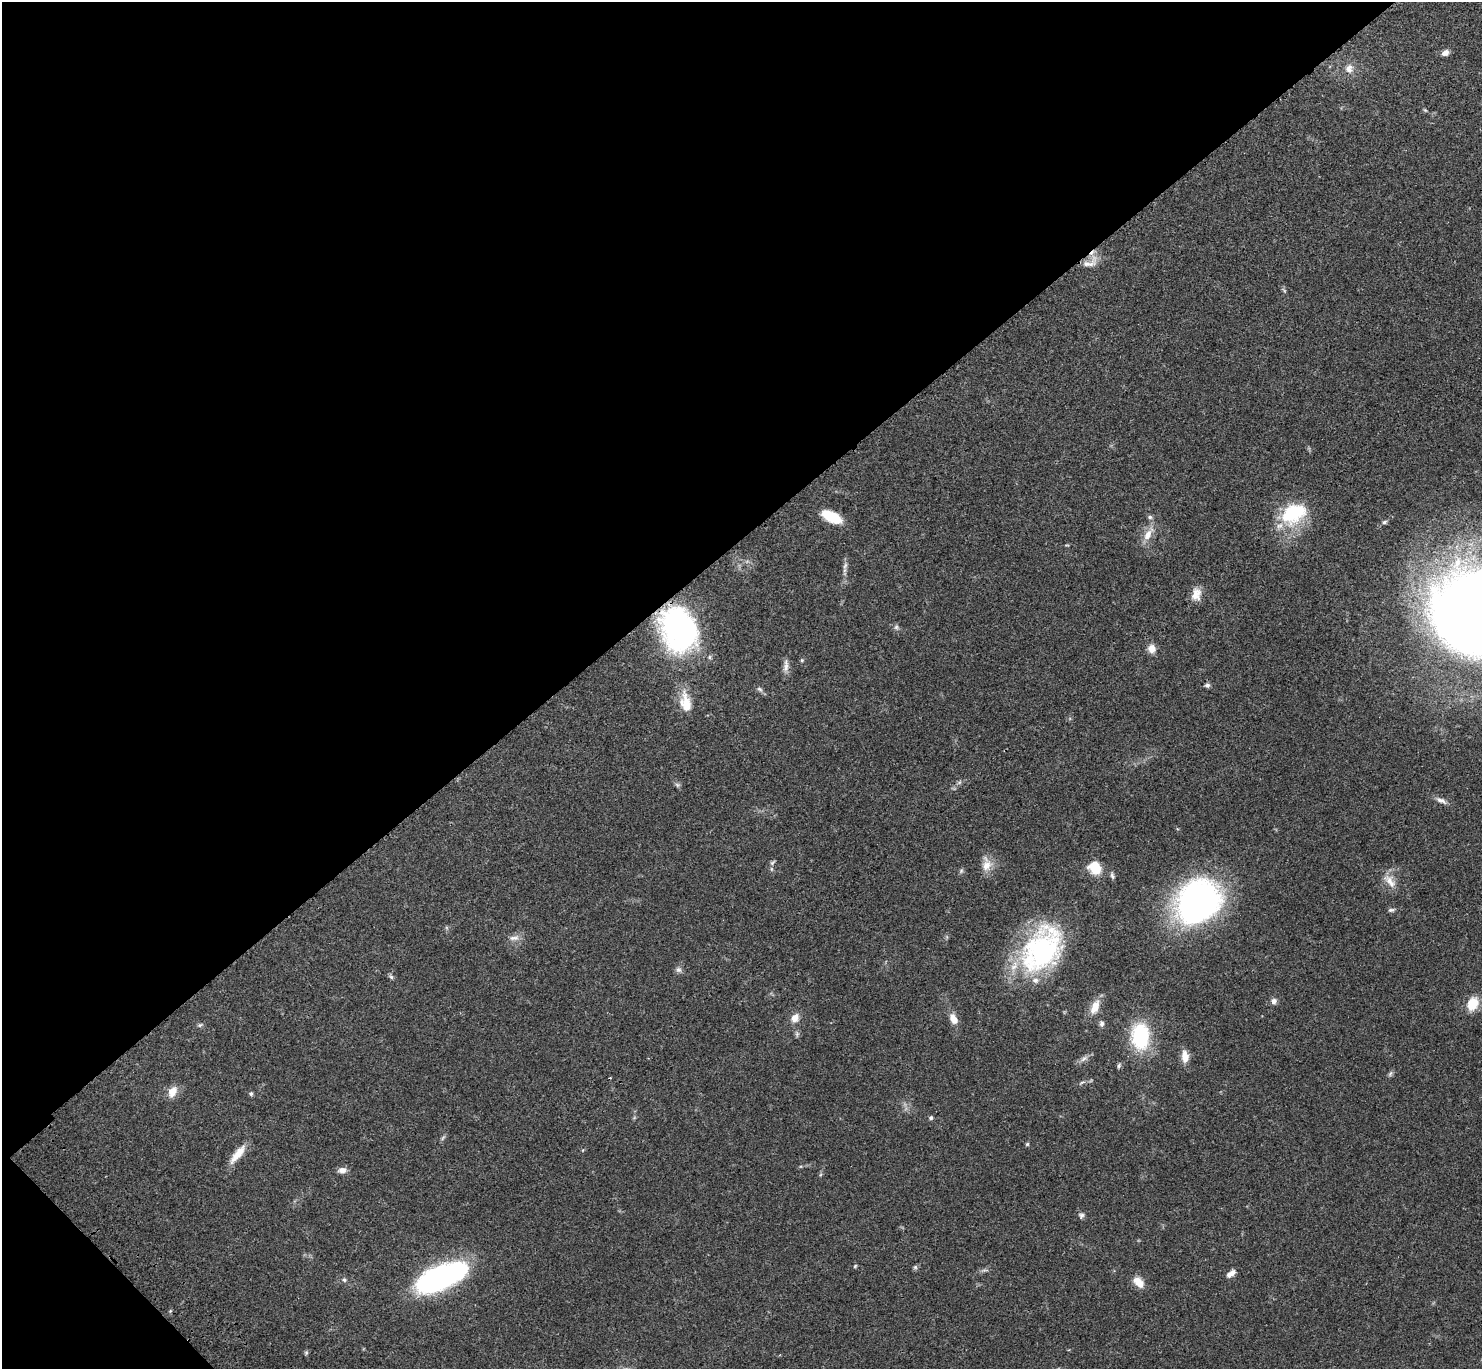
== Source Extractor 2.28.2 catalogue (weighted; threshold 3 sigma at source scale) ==
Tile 5 of 4 x 4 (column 1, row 2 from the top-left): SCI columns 98-1577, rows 2982-4348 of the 6115 x 6103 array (HDU 1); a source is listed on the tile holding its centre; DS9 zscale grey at full resolution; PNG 1484 x 1371 px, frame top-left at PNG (2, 2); no overlay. Shown black and unused: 41% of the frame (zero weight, under 3 of 4 exposures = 6% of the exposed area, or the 3 px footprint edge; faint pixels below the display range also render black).
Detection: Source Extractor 2.28.2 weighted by HDU 2 'WHT'; one run over the whole footprint, this tile lists its part. Background 0.0501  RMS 0.0056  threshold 0.0252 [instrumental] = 3 sigma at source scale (4.5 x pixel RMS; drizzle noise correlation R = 1.50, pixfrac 1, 0.05/0.05 arcsec/px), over >= 5 px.
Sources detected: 67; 1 cosmic-ray / hot-pixel residue — not listed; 1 inside a brighter listed object's ellipse — not listed separately; the other 65 listed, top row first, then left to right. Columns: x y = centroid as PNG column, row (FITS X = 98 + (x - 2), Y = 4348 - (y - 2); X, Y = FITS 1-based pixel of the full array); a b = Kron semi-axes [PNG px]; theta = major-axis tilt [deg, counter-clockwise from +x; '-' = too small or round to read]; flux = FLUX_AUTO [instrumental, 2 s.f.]
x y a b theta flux
1445 53 9 6 26 3
1349 69 13 11 75 4.5
1425 110 5 4 - 0.67
1090 262 28 12 27 7.2
1284 290 8 3 -45 0.79
1294 513 33 22 25 35
831 517 21 10 -25 18
1150 517 6 5 - 1.2
1384 522 6 5 - 1.2
1148 534 21 9 57 6.8
845 566 11 5 71 2
1196 594 16 11 84 6.2
1481 612 100 86 -2 800
896 627 7 6 - 1.4
679 629 46 36 -69 110
1152 649 10 9 - 4.6
802 660 5 4 - 0.73
786 666 20 7 86 3.3
1207 685 6 5 - 1.4
760 689 10 6 -44 1.6
686 702 28 13 -79 12
959 782 8 4 45 1.2
677 785 7 6 - 1.2
1441 800 17 6 -27 2.9
772 862 9 4 42 1.2
986 864 21 13 88 6.8
1095 867 16 14 -43 11
961 871 7 6 - 1.1
1112 876 10 5 -70 1.4
1390 881 23 11 -50 6.6
1196 902 35 29 47 240
1391 910 10 5 4 1.3
514 938 16 7 8 3.3
1042 949 57 38 55 96
678 970 9 7 -27 1.8
391 977 8 5 -42 1.1
1274 1001 8 7 - 2.3
1472 1004 16 12 66 11
1095 1007 17 9 67 7.7
795 1018 11 9 54 4.7
953 1019 13 8 -61 5.5
1101 1024 8 6 -89 1.6
200 1025 8 5 22 1.1
797 1034 8 6 79 1.2
1140 1036 28 19 -89 41
1185 1056 16 9 -85 5.6
1084 1058 13 6 34 2.4
1119 1065 7 4 72 1
1390 1074 9 4 46 1.2
1082 1083 11 4 23 1.3
172 1092 14 10 60 6.2
251 1094 5 5 - 1.1
931 1118 5 5 - 1.1
443 1138 10 3 50 0.99
1027 1144 5 5 - 0.75
238 1154 27 8 51 8.7
342 1170 11 8 1 2.8
1081 1215 8 7 - 1.6
855 1266 5 4 - 0.67
915 1267 6 5 - 1
1231 1274 12 6 38 3.1
440 1277 42 17 24 170
344 1280 6 5 - 0.97
1138 1282 15 9 -48 6.9
306 1353 6 5 - 0.85
Overlapping masked pixels (flux is a lower limit): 4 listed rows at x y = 1090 262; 1481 612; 679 629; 440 1277
Isophote crosses this tile's border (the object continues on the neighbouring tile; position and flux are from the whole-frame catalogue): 1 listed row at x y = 1481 612